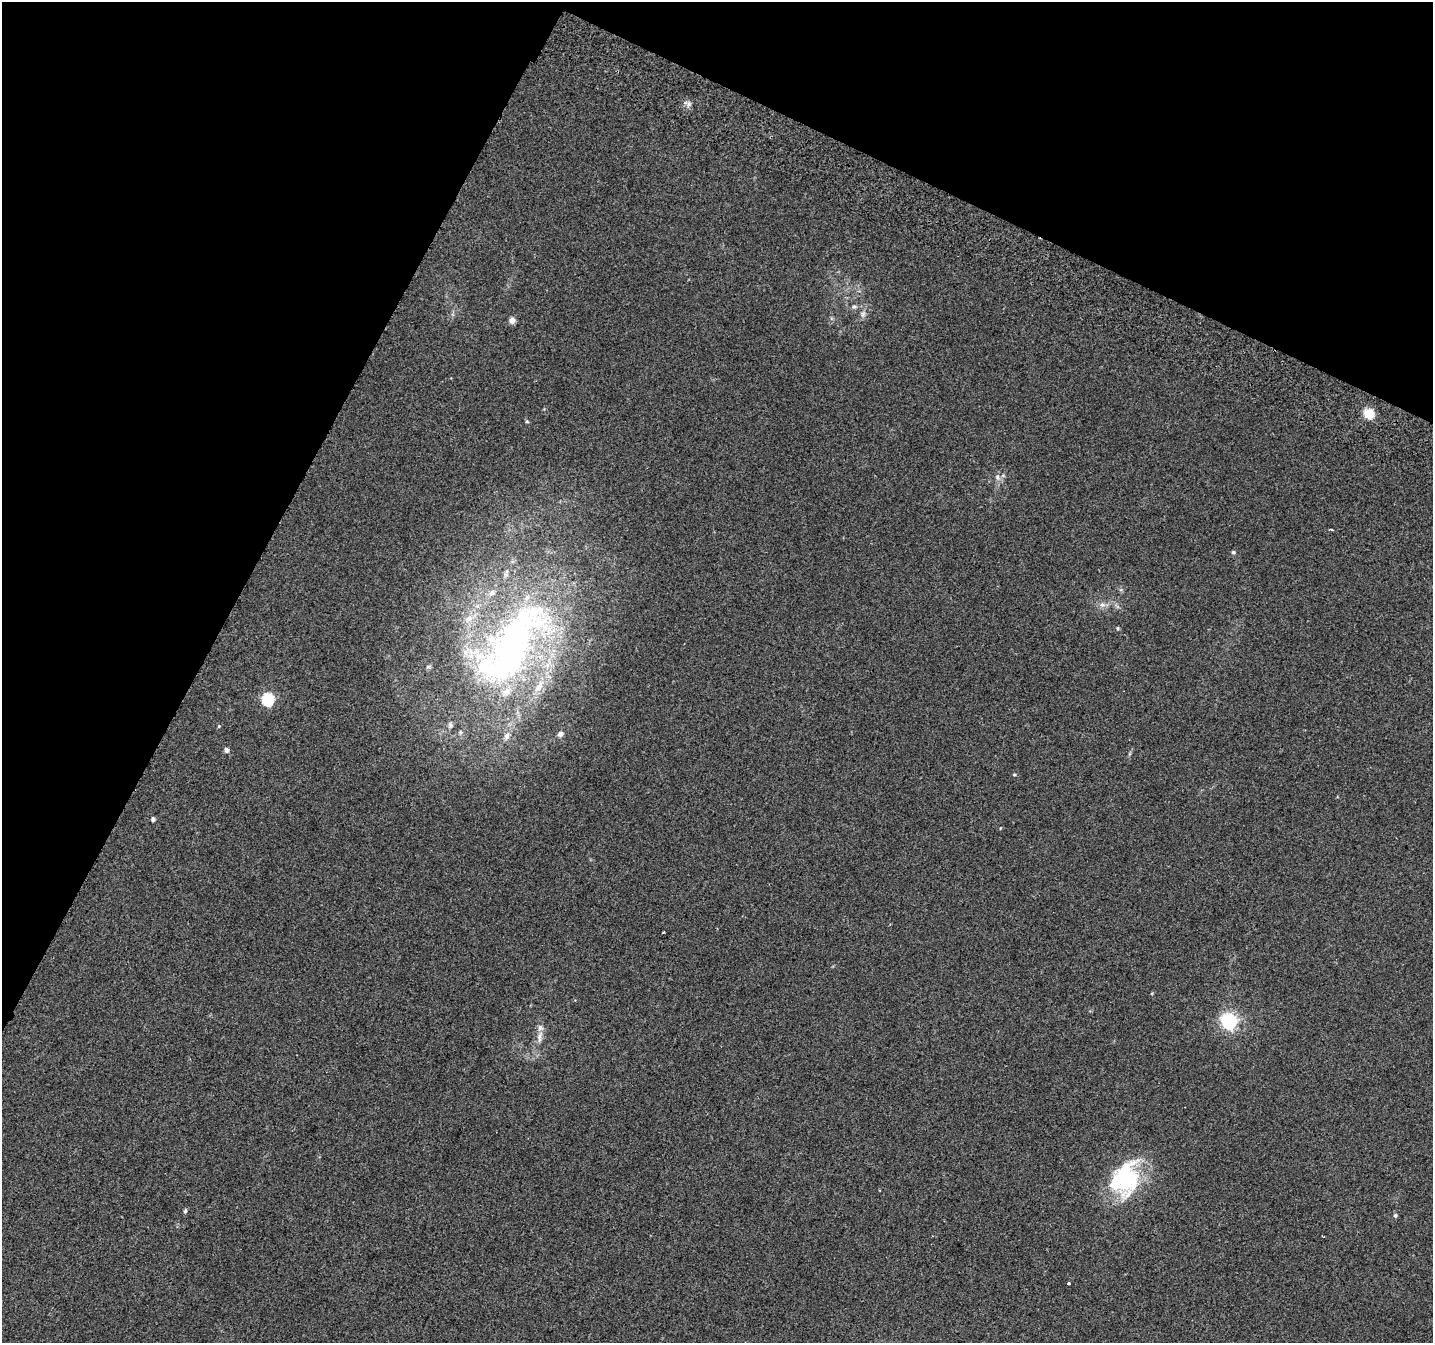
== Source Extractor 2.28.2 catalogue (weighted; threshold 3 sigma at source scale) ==
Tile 2 of 4 x 4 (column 2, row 1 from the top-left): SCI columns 1469-2899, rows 4344-5684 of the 5790 x 5939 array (HDU 1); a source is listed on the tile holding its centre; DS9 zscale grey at full resolution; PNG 1435 x 1345 px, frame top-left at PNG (2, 2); no overlay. Shown black and unused: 25% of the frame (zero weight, under 2 of 3 exposures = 3% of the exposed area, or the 3 px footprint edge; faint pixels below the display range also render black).
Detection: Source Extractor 2.28.2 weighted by HDU 2 'WHT'; one run over the whole footprint, this tile lists its part. Background 0.0882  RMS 0.0083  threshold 0.0372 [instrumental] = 3 sigma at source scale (4.5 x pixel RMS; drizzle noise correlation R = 1.50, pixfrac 1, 0.0396/0.0396 arcsec/px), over >= 5 px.
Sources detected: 33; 1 cosmic-ray / hot-pixel residue — not listed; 6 inside a brighter listed object's ellipse — not listed separately; the other 26 listed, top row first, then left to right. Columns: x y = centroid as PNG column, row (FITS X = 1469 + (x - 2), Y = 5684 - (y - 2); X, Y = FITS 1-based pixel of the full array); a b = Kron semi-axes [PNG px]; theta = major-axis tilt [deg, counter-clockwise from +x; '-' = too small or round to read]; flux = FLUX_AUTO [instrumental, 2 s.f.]
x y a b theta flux
854 307 7 5 -20 1.8
512 320 7 7 - 3.6
1369 413 11 11 - 12
527 421 5 4 - 1
997 477 6 6 - 2.1
1331 529 4 3 - 1.8
1233 552 5 4 - 1.3
507 571 7 4 72 2
1102 605 8 6 -19 3.1
469 619 11 7 31 4.9
1118 628 5 4 - 0.93
513 646 121 50 60 380
268 699 6 6 - 92
219 726 4 3 - 0.75
560 734 7 6 - 2.7
507 736 10 8 76 3.9
226 750 6 5 - 2.1
1014 774 5 3 - 0.8
153 819 5 5 - 2.1
663 932 3 2 - 0.95
1229 1022 7 6 - 210
540 1037 16 6 80 5.5
1125 1179 43 33 74 73
185 1210 7 4 64 1.3
1395 1215 5 5 - 1.4
1069 1283 3 3 - 27
Unlisted compact peaks at least as high as the median listed source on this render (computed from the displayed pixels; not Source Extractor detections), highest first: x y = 689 104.